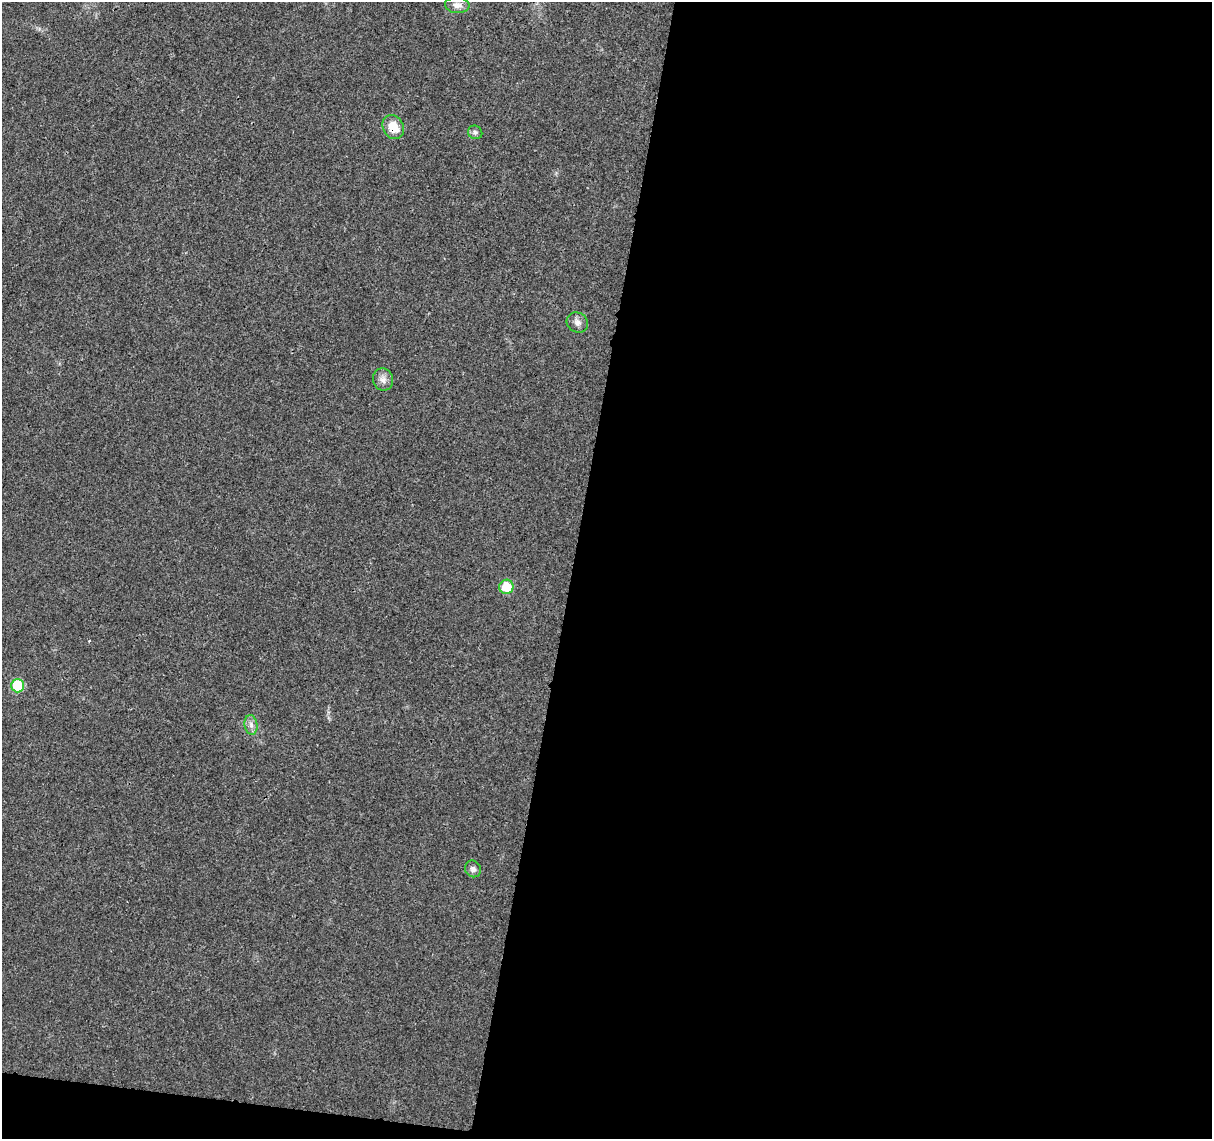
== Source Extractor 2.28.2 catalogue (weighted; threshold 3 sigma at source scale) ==
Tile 16 of 4 x 4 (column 4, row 4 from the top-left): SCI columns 3636-4845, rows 226-1362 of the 4856 x 5063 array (HDU 1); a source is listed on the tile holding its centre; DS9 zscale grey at full resolution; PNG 1214 x 1141 px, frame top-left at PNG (2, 2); each listed source drawn as its Kron ellipse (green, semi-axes under 4 px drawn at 4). Shown black and unused: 54% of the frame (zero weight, under 3 of 4 exposures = <1% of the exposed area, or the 3 px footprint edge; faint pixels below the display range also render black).
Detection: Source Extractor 2.28.2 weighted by HDU 2 'WHT'; one run over the whole footprint, this tile lists its part. Background 0.0252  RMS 0.0024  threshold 0.011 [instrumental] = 3 sigma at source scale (4.5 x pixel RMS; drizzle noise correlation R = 1.50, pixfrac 1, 0.0396/0.0396 arcsec/px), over >= 5 px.
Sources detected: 9; all 9 listed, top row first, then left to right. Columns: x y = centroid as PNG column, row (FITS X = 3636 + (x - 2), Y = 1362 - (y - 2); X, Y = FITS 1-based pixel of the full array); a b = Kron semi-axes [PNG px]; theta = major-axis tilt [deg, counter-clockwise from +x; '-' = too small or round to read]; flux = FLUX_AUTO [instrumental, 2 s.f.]
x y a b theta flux
457 5 12 8 -5 1.5
393 127 12 10 -61 4.2
475 132 7 6 - 0.64
577 322 11 9 -34 1.2
383 380 11 10 - 1.5
506 587 7 7 - 8
18 686 6 6 - 13
251 725 10 6 -80 1.1
473 869 8 8 - 0.92
Overlapping masked pixels (flux is a lower limit): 1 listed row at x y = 393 127